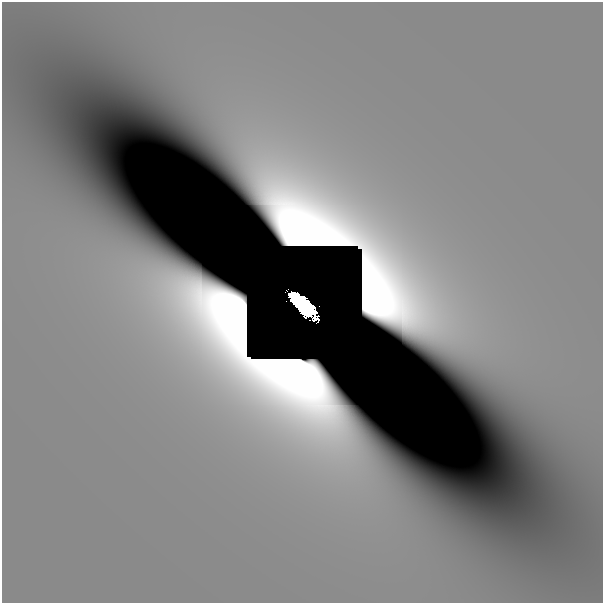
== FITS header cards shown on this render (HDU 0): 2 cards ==
NAXIS1  =                  601
NAXIS2  =                  601

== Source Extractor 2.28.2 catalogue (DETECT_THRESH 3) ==
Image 601 x 601 px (HDU 0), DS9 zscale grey, 1 PNG px = 1 image px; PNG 605 x 605 px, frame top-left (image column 1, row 601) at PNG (2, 2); no overlay
Background 1.57e-11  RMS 2.2e-11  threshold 6.69e-11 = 3 sigma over >= 5 px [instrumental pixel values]
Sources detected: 7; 4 with non-positive FLUX_AUTO (blend fragments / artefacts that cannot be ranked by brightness) are not listed; the other 3 listed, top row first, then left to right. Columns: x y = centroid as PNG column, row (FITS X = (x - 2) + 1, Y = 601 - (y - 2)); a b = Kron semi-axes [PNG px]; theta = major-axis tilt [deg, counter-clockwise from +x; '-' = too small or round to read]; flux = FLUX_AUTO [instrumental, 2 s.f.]
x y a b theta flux
286 301 2 2 - 0.0062
302 305 25 10 -44 11
319 306 2 2 - 0.0075
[4 non-positive-flux detections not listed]